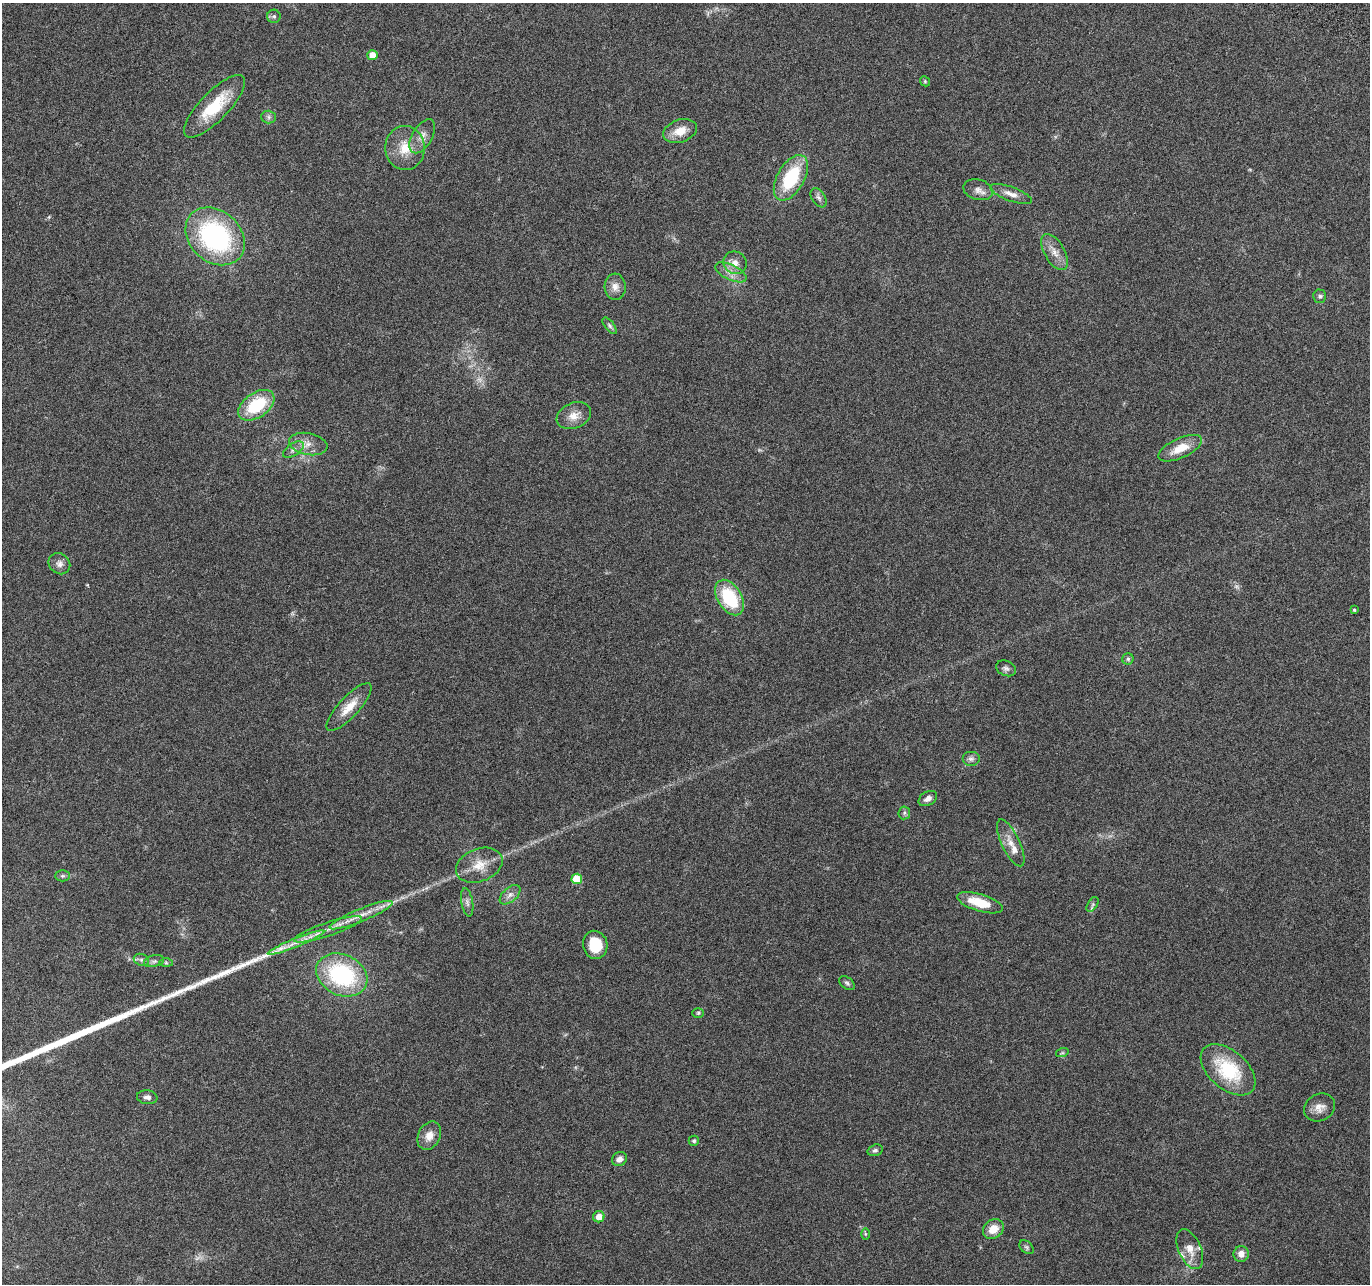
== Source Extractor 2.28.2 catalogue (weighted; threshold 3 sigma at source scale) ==
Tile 10 of 4 x 4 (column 2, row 3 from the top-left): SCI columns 1391-2758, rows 1551-2832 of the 5525 x 5730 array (HDU 1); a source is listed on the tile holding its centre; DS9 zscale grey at full resolution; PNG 1372 x 1286 px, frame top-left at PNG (2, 3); each listed source drawn as its Kron ellipse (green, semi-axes under 4 px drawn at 4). Nothing masked; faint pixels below the display range render black.
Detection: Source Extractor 2.28.2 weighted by HDU 2 'WHT'; one run over the whole footprint, this tile lists its part. Background 0.0499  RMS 0.0043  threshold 0.0178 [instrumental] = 3 sigma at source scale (4.09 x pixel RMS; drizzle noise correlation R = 1.36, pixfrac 0.8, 0.0396/0.0396 arcsec/px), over >= 5 px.
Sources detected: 71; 3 too faint to see at this stretch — neither listed nor drawn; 3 inside a brighter listed object's ellipse — not listed separately; the other 65 listed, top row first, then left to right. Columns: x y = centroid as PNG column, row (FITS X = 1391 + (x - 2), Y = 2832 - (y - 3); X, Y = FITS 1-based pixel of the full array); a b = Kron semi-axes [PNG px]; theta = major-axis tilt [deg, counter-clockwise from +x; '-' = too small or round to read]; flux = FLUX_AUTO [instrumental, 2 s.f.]
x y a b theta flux
274 16 7 6 - 0.93
372 55 5 5 - 6.2
925 81 5 4 - 0.49
214 106 41 14 46 17
269 117 7 6 - 1.2
680 131 17 11 20 6.3
422 136 19 10 60 4
405 148 22 20 -87 9.8
791 178 25 13 60 25
978 190 15 10 -15 2.8
1011 194 22 7 -20 3.5
819 198 10 6 -57 1.5
215 236 33 25 -42 67
1054 252 20 10 -60 4.3
735 263 12 11 - 3.2
731 272 17 7 -26 3.5
615 287 13 10 -86 3.2
1320 296 6 6 - 1.1
610 326 10 4 -52 0.88
256 405 20 12 35 20
574 416 18 12 22 4.8
308 444 19 11 -10 4.5
1180 448 23 10 24 7.6
293 450 12 6 34 1.8
59 564 11 10 - 2.2
729 598 19 12 -59 23
1354 610 3 3 - 0.47
1128 659 5 5 - 0.8
1006 668 10 7 -25 1.3
349 707 31 10 47 7.3
971 759 9 7 0 1.4
928 798 10 6 31 2.1
904 813 6 6 - 0.86
1011 843 26 9 -65 4.7
479 865 24 16 21 7.9
62 876 7 5 0 0.94
577 879 5 5 - 13
510 895 12 7 41 2.3
467 902 14 6 -80 1.7
980 903 24 8 -17 11
1093 904 8 5 58 0.86
361 915 34 6 22 6.1
328 929 35 7 19 5.7
296 943 30 4 22 5.2
595 945 14 12 -76 12
141 960 8 6 -21 1.1
154 961 10 5 13 1.3
166 963 6 4 -1 0.7
342 975 26 20 -25 44
847 983 9 5 -38 0.92
698 1013 6 5 - 0.61
1062 1053 6 4 18 0.61
1228 1070 32 19 -41 24
147 1097 10 7 -7 1.8
1319 1108 16 13 28 3.9
429 1136 15 11 63 4.1
694 1141 5 5 - 0.65
875 1150 8 5 17 0.95
619 1159 8 6 36 2.3
599 1217 6 5 - 4
993 1229 11 9 37 5.2
865 1234 6 4 -89 0.54
1027 1247 8 5 -42 0.89
1190 1249 21 11 -66 5.1
1241 1254 8 7 - 3.1
Unlisted compact peaks at least as high as the median listed source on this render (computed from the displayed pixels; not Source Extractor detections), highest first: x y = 255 960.